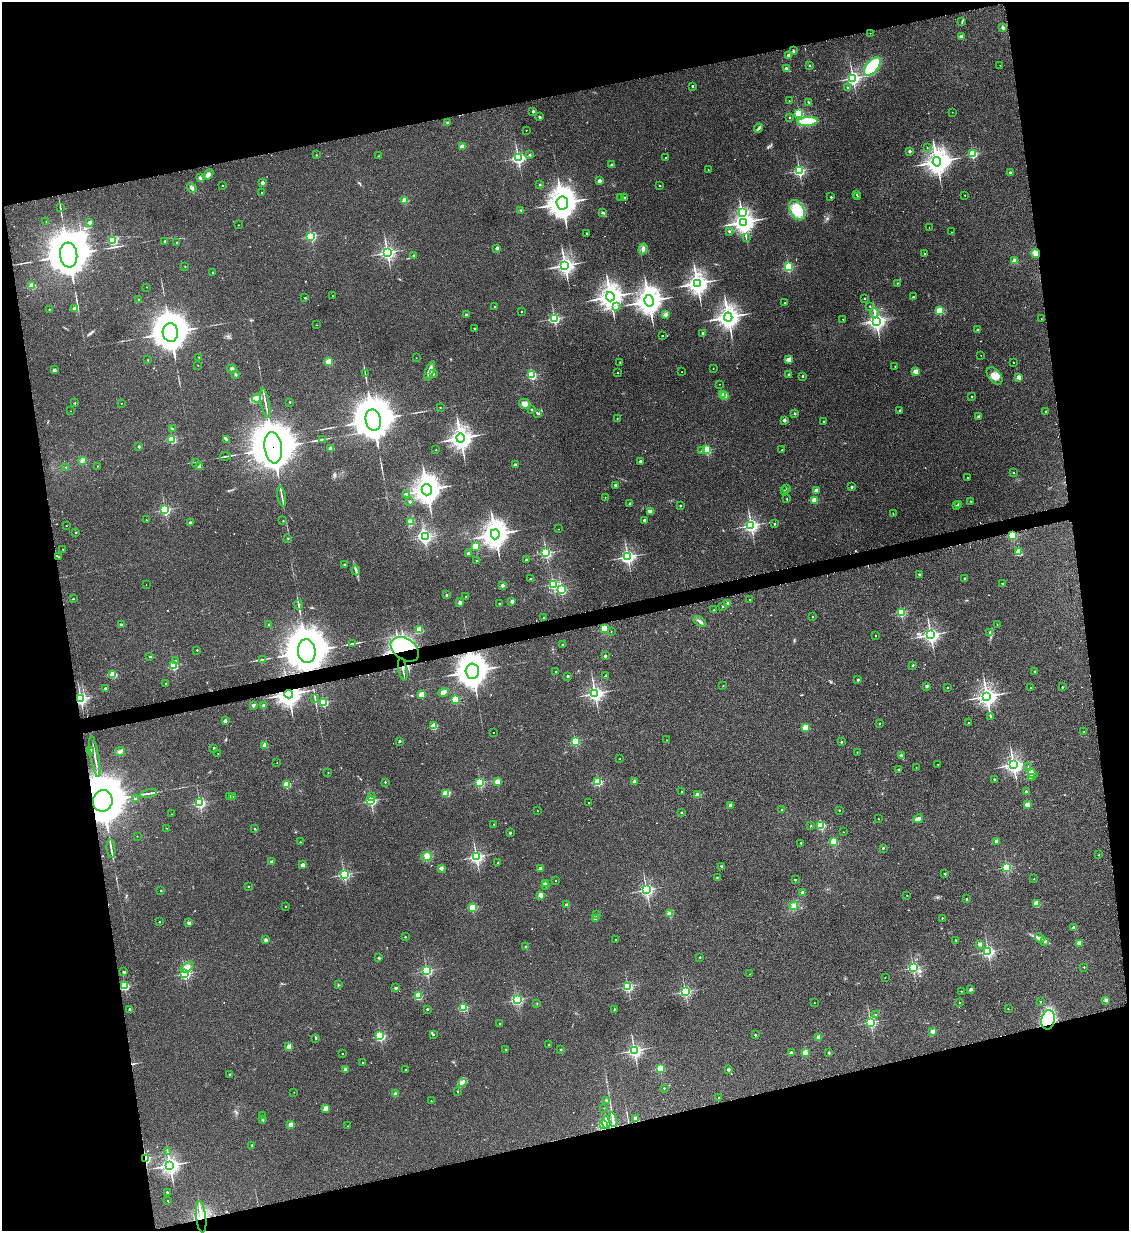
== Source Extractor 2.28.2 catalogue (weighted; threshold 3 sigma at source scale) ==
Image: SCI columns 149-4656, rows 13-4928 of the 4909 x 4937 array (HDU 1 of 3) = the unmasked area's bounding box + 8 px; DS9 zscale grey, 4 x 4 block average (1 PNG px = mean of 4 x 4 image px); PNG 1131 x 1233 px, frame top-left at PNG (2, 2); each listed source drawn as its Kron ellipse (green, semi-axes under 4 px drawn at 4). Shown black and unused: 27% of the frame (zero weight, under 2 of 3 exposures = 1% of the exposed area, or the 3 px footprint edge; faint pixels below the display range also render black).
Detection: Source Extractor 2.28.2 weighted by HDU 2 'WHT'. Background 0.0794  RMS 0.0076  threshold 0.0344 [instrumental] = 3 sigma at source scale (4.5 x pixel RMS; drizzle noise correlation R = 1.50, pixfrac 1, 0.05/0.05 arcsec/px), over >= 5 px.
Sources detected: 607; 4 too faint to see at this stretch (4 x 4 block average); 15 inside a brighter object's white glare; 11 cosmic-ray / hot-pixel residue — neither listed nor drawn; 3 coinciding with a brighter row at this scale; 5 inside a brighter listed object's ellipse — not listed separately; of the other 569, all 500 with FLUX_AUTO >= 1.45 (the completeness limit of this list) listed and drawn (69 fainter detections not listed), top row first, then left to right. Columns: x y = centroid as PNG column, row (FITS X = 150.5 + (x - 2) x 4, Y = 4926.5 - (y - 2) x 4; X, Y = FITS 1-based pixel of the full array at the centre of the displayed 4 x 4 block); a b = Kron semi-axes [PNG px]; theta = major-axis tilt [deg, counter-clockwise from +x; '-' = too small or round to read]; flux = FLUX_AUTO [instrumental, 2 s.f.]
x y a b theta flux
962 22 4 2 - 3.8
1003 27 2 2 - 32
870 33 2 2 - 1.6
961 36 2 2 - 32
793 51 2 2 - 19
788 55 2 2 - 35
1000 65 2 2 - 2
810 66 2 2 - 3.7
872 66 11 6 50 240
786 68 2 2 - 20
853 78 2 2 - 1300
692 86 2 2 - 13
847 87 2 2 - 7.6
789 100 2 2 - 3.4
809 102 4 2 - 2.6
533 111 3 3 - 4.9
952 112 2 2 - 1.9
799 113 2 2 - 470
540 117 2 2 - 17
789 117 2 2 - 6
807 121 10 4 4 140
448 123 2 2 - 27
758 128 4 2 - 8.8
526 130 2 2 - 2.6
462 146 2 2 - 110
927 148 2 2 - 2
910 151 2 2 - 27
973 154 2 2 - 480
316 155 2 2 - 5.9
529 155 2 2 - 9.6
379 156 2 2 - 1.6
518 158 2 2 - 1100
665 158 2 2 - 6.3
937 162 5 4 - 3500
612 165 2 2 - 33
708 170 2 2 - 1.6
799 171 2 2 - 780
1010 173 2 2 - 22
208 175 6 4 44 15
200 178 2 2 - 48
599 181 2 2 - 52
262 183 2 2 - 47
539 184 2 2 - 7.8
223 185 2 2 - 7.6
660 186 2 2 - 7.7
192 188 5 3 - 11
261 192 2 2 - 4.6
856 194 2 2 - 2.9
965 195 2 2 - 2.2
858 196 2 2 - 9.2
624 197 2 2 - 12
831 197 2 2 - 13
621 198 2 2 - 1.9
405 200 2 2 - 160
562 203 6 6 - 6200
60 207 2 2 - 2.2
521 210 2 2 - 6.9
797 210 11 7 -60 100
603 212 3 2 - 4
742 212 3 2 - 120
46 222 2 2 - 2.3
90 222 2 2 - 46
743 222 4 4 - 3400
238 225 2 2 - 2.4
929 228 2 2 - 1.8
729 231 2 2 - 15
951 232 2 2 - 2
586 233 2 2 - 8.1
311 236 2 2 - 570
746 238 2 2 - 1.8
113 241 2 2 - 390
165 241 2 2 - 18
177 242 2 2 - 3.8
497 248 2 2 - 41
643 249 5 3 - 18
387 253 3 3 - 1000
924 253 2 2 - 2.8
1036 254 4 3 - 30
69 255 12 8 -83 21000
414 256 2 2 - 31
1015 261 2 2 - 140
565 265 3 3 - 1900
185 266 2 2 - 4
788 267 2 2 - 500
213 272 2 2 - 8.2
697 283 4 3 - 2600
898 283 2 2 - 1.9
32 286 2 2 - 200
147 287 2 2 - 2
333 296 2 2 - 5.9
610 297 5 4 - 4300
913 297 2 2 - 8.1
305 298 2 2 - 6.6
865 298 2 2 - 7.3
139 300 2 2 - 6.9
649 301 6 4 -76 4800
784 303 2 2 - 7.5
495 306 2 2 - 7.6
870 306 2 2 - 5.2
616 307 2 2 - 4.6
75 308 2 2 - 58
49 309 2 2 - 5.2
939 311 2 2 - 360
521 312 2 2 - 4.3
874 313 5 2 - 8.1
466 315 2 2 - 24
666 315 4 3 - 7.9
728 317 4 4 - 3000
554 318 2 2 - 650
1041 318 2 2 - 1.6
843 319 2 2 - 3.7
876 322 3 2 - 1100
317 325 3 2 - 1.5
474 329 2 2 - 21
977 330 2 2 - 17
170 333 9 7 -88 12000
703 333 2 2 - 22
662 336 2 2 - 8.3
981 355 2 2 - 1.9
199 357 2 2 - 5.8
416 358 2 2 - 1.7
148 360 2 2 - 1.9
789 360 2 2 - 130
328 361 2 2 - 200
620 362 2 2 - 2.2
1014 363 2 2 - 5.3
198 365 2 2 - 2.2
895 366 2 2 - 4.6
713 368 2 2 - 3.3
232 369 5 3 - 7.4
54 370 2 2 - 44
430 371 10 3 71 25
916 371 2 2 - 130
617 372 2 2 - 4.7
682 372 2 2 - 2.1
236 374 2 2 - 21
365 374 3 2 - 2.7
433 374 2 2 - 14
532 375 2 2 - 470
789 375 2 2 - 29
802 376 2 2 - 13
995 376 10 6 -51 38
1019 377 2 2 - 95
719 384 2 2 - 1.5
723 394 2 2 - 14
725 396 2 2 - 170
972 396 2 2 - 6.7
256 398 4 3 - 13
290 402 2 2 - 6.4
75 403 2 2 - 4.8
121 403 2 2 - 3
265 403 15 2 -79 15
525 404 6 5 - 18
440 407 2 2 - 5.1
531 409 2 2 - 12
70 411 2 2 - 1.6
900 411 2 2 - 26
1046 411 2 2 - 11
537 413 3 2 - 5.2
794 413 2 2 - 20
979 417 2 2 - 36
617 418 2 2 - 3.8
373 420 10 7 -78 17000
784 420 2 2 - 49
823 421 2 2 - 7.6
173 428 3 2 - 3.6
461 438 4 4 - 3300
172 439 2 2 - 360
323 439 3 2 - 3.1
226 440 3 2 - 5.8
139 446 2 2 - 20
273 448 15 8 -82 29000
331 449 2 2 - 78
436 450 2 2 - 3.2
706 450 2 2 - 450
782 450 2 2 - 6.6
701 451 2 2 - 4.4
226 456 5 2 - 5.7
82 460 3 2 - 5.6
640 461 2 2 - 27
196 462 2 2 - 1.6
515 465 2 2 - 40
97 466 2 2 - 3.1
199 466 2 2 - 70
66 467 2 2 - 5.3
1013 473 2 2 - 7.2
968 477 2 2 - 3.2
615 485 2 2 - 24
852 487 2 2 - 19
786 489 2 2 - 3.5
427 490 6 5 - 4400
817 490 2 2 - 76
784 491 2 2 - 11
406 495 2 2 - 21
282 496 10 2 -80 11
605 497 2 2 - 3.1
787 499 2 2 - 5.9
814 500 2 2 - 140
410 501 2 2 - 14
970 501 2 2 - 4.7
630 503 2 2 - 18
959 504 2 2 - 28
956 505 2 2 - 1.7
680 506 2 2 - 7.7
165 510 2 2 - 600
650 512 2 2 - 64
893 514 2 2 - 1.7
146 520 2 2 - 4.4
644 520 2 2 - 27
283 521 2 2 - 3.6
410 522 2 2 - 1.7
190 523 2 2 - 48
774 524 2 2 - 14
751 525 2 2 - 1300
66 526 2 2 - 2
558 529 2 2 - 1.7
76 532 2 2 - 7.2
495 534 5 4 - 4500
1013 535 2 2 - 470
425 537 2 2 - 730
288 538 2 2 - 3.8
475 546 2 2 - 240
63 549 2 2 - 6.7
1018 551 4 3 - 18
469 553 2 2 - 37
546 553 2 2 - 670
58 557 2 2 - 1.6
628 557 2 2 - 1200
477 560 2 2 - 5.9
526 560 2 2 - 15
344 564 2 2 - 14
356 570 5 2 - 9.3
919 574 2 2 - 11
531 579 2 2 - 29
965 579 2 2 - 21
553 584 2 2 - 620
1002 584 2 2 - 9.6
146 585 2 2 - 1.4
502 585 2 2 - 39
561 590 2 2 - 590
446 595 2 2 - 19
466 596 2 2 - 4
73 599 2 2 - 7.4
750 600 2 2 - 4.3
512 601 2 2 - 58
460 603 2 2 - 48
499 603 2 2 - 9.1
728 603 2 2 - 58
298 605 4 2 - 5.6
723 606 2 2 - 15
714 610 2 2 - 11
901 612 2 2 - 470
813 617 2 2 - 4.6
544 618 2 2 - 18
700 622 7 3 -33 13
997 624 2 2 - 3.5
121 625 2 2 - 32
268 625 2 2 - 9.5
604 629 2 2 - 220
419 630 2 2 - 180
611 632 2 2 - 1.9
990 632 2 2 - 12
931 635 3 3 - 1300
876 636 2 2 - 4
353 643 3 2 - 3.1
562 644 2 2 - 7.8
405 649 16 10 -34 570
197 650 2 2 - 10
307 651 12 8 -84 21000
605 656 2 2 - 24
150 657 2 2 - 13
262 659 2 2 - 1.8
176 660 2 2 - 5.8
173 665 2 2 - 380
913 665 2 2 - 15
403 669 11 2 -79 11
472 671 8 6 -89 6600
555 671 2 2 - 2.2
1035 671 2 2 - 7.3
113 674 2 2 - 280
606 675 3 2 - 4.1
568 676 2 2 - 23
858 680 2 2 - 17
166 684 2 2 - 4.1
723 686 2 2 - 3.4
927 686 2 2 - 33
1062 687 2 2 - 6.1
105 688 2 2 - 19
948 688 2 2 - 7.6
1030 688 2 2 - 2.6
443 692 5 4 - 19
595 693 3 2 - 1500
288 694 4 4 - 3200
421 695 2 2 - 160
987 696 4 3 - 2200
315 698 2 2 - 2.8
81 699 2 2 - 960
455 699 2 2 - 280
324 702 2 2 - 430
253 705 2 2 - 41
264 705 2 2 - 41
991 716 2 2 - 21
225 721 2 2 - 43
968 723 2 2 - 7.6
879 724 2 2 - 6.5
434 726 2 2 - 190
805 727 2 2 - 190
493 732 2 2 - 3
1084 732 2 2 - 5.8
666 740 2 2 - 3.7
400 741 2 2 - 16
575 741 2 2 - 400
841 742 2 2 - 10
265 746 2 2 - 85
213 748 2 2 - 12
91 751 2 2 - 32
120 751 5 2 - 8.9
857 752 2 2 - 3.9
218 753 2 2 - 2.9
95 756 21 2 -80 23
901 756 4 3 - 9.9
620 759 2 2 - 2.1
277 763 2 2 - 1.6
938 764 2 2 - 3.5
1013 765 3 3 - 1400
1028 767 2 2 - 1.6
916 768 2 2 - 1.8
899 770 2 2 - 18
328 772 2 2 - 1.8
1033 774 5 3 - 11
1031 777 2 2 - 2.5
994 779 2 2 - 2.9
634 781 2 2 - 27
385 782 2 2 - 7.7
480 782 2 2 - 490
497 782 2 2 - 120
598 782 2 2 - 410
287 784 2 2 - 270
682 791 2 2 - 6.4
1026 792 2 2 - 29
148 793 8 2 12 13
445 793 2 2 - 130
698 795 2 2 - 130
230 796 2 2 - 35
372 796 2 2 - 2.8
233 797 4 2 - 6.5
135 799 2 2 - 33
103 801 11 10 - 20000
371 801 2 2 - 700
588 802 2 2 - 1.5
200 803 2 2 - 700
731 805 2 2 - 58
1027 805 2 2 - 130
782 809 2 2 - 1.9
839 810 2 2 - 6.5
537 811 2 2 - 3.6
681 813 2 2 - 15
172 814 2 2 - 2.6
878 819 2 2 - 2
918 819 5 3 - 20
494 824 2 2 - 1.8
821 825 2 2 - 420
811 826 2 2 - 3.9
166 828 2 2 - 2
255 828 2 2 - 9.3
843 832 2 2 - 2.2
510 833 2 2 - 15
137 836 2 2 - 1.7
834 841 2 2 - 290
996 841 2 2 - 56
300 842 2 2 - 4.8
801 843 2 2 - 7
111 848 9 2 -84 12
883 848 2 2 - 11
1099 855 2 2 - 2.1
427 856 5 4 - 19
476 857 2 2 - 1000
272 862 2 2 - 35
498 863 2 2 - 2.1
303 865 2 2 - 72
721 866 2 2 - 16
1007 867 2 2 - 510
441 868 2 2 - 73
541 868 2 2 - 34
344 874 2 2 - 730
945 874 2 2 - 10
717 877 2 2 - 6.8
1034 879 2 2 - 2.2
795 880 2 2 - 6.8
555 881 2 2 - 3.2
545 883 2 2 - 89
546 885 2 2 - 7.9
248 886 2 2 - 7.2
646 890 2 2 - 910
161 891 2 2 - 5.7
803 892 2 2 - 56
540 895 2 2 - 110
907 895 2 2 - 4.2
967 899 2 2 - 11
1036 904 2 2 - 180
567 905 2 2 - 58
285 906 2 2 - 1.8
794 906 4 4 - 13
472 908 2 2 - 300
670 913 2 2 - 120
597 915 2 2 - 6.7
596 918 2 2 - 59
942 918 2 2 - 6.1
159 922 2 2 - 4.4
189 923 2 2 - 36
1073 928 2 2 - 42
405 937 2 2 - 7.9
1040 938 5 3 - 12
616 939 2 2 - 2.9
266 940 2 2 - 42
956 940 2 2 - 5.8
1044 941 2 2 - 1.8
1079 943 2 2 - 100
980 944 2 2 - 46
526 947 2 2 - 13
988 952 2 2 - 770
700 957 2 2 - 7.4
379 958 2 2 - 4.3
187 967 7 4 31 21
913 967 2 2 - 680
1084 967 2 2 - 6.2
427 971 2 2 - 530
124 972 2 2 - 14
185 974 2 2 - 590
750 974 2 2 - 3.9
885 977 2 2 - 3.5
338 985 3 2 - 2.8
125 986 2 2 - 440
628 986 2 2 - 630
396 988 2 2 - 25
971 989 2 2 - 31
961 991 2 2 - 2.6
685 992 2 2 - 650
418 996 2 2 - 270
518 1000 2 2 - 460
1106 1000 2 2 - 55
959 1002 2 2 - 1.9
1041 1002 2 2 - 7.2
814 1003 2 2 - 3.6
537 1004 2 2 - 1.6
463 1007 2 2 - 380
427 1009 2 2 - 15
614 1009 2 2 - 6.1
1008 1009 2 2 - 2.9
130 1010 2 2 - 37
875 1015 2 2 - 3.6
1048 1020 10 6 79 470
870 1022 2 2 - 670
500 1024 2 2 - 15
933 1031 2 2 - 67
433 1034 3 2 - 3.3
755 1035 2 2 - 15
380 1036 2 2 - 310
819 1037 2 2 - 91
316 1038 3 2 - 4.2
549 1045 2 2 - 6.4
289 1047 2 2 - 140
506 1049 2 2 - 3.5
561 1050 2 2 - 13
634 1050 3 3 - 950
791 1053 2 2 - 34
805 1053 2 2 - 160
829 1053 2 2 - 17
342 1054 2 2 - 2.2
363 1063 2 2 - 11
345 1069 2 2 - 35
660 1069 2 2 - 290
406 1070 2 2 - 3.7
728 1070 2 2 - 30
230 1074 2 2 - 18
462 1082 3 3 - 7.7
664 1088 2 2 - 5.7
457 1091 2 2 - 7.7
294 1092 2 2 - 1.9
396 1094 2 2 - 87
719 1098 2 2 - 9.4
606 1100 2 2 - 25
431 1101 2 2 - 2.2
326 1108 2 2 - 110
604 1108 2 2 - 1.5
263 1115 2 2 - 1.7
636 1118 2 2 - 41
613 1119 7 2 -76 15
263 1120 2 2 - 18
606 1123 6 3 -83 18
291 1124 2 2 - 96
603 1125 4 3 - 12
348 1126 2 2 - 4.1
252 1145 2 2 - 9.7
167 1152 2 2 - 2.8
146 1158 2 2 - 480
170 1165 3 3 - 1700
167 1192 2 2 - 14
168 1201 2 2 - 3.8
201 1217 16 5 -84 55
Overlapping masked pixels (flux is a lower limit): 13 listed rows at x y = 1036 254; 273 448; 1013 535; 405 649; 307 651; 403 669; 472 671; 288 694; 81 699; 103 801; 1048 1020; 146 1158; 201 1217
Diffuse or blended objects may show on this block-average render without a row.